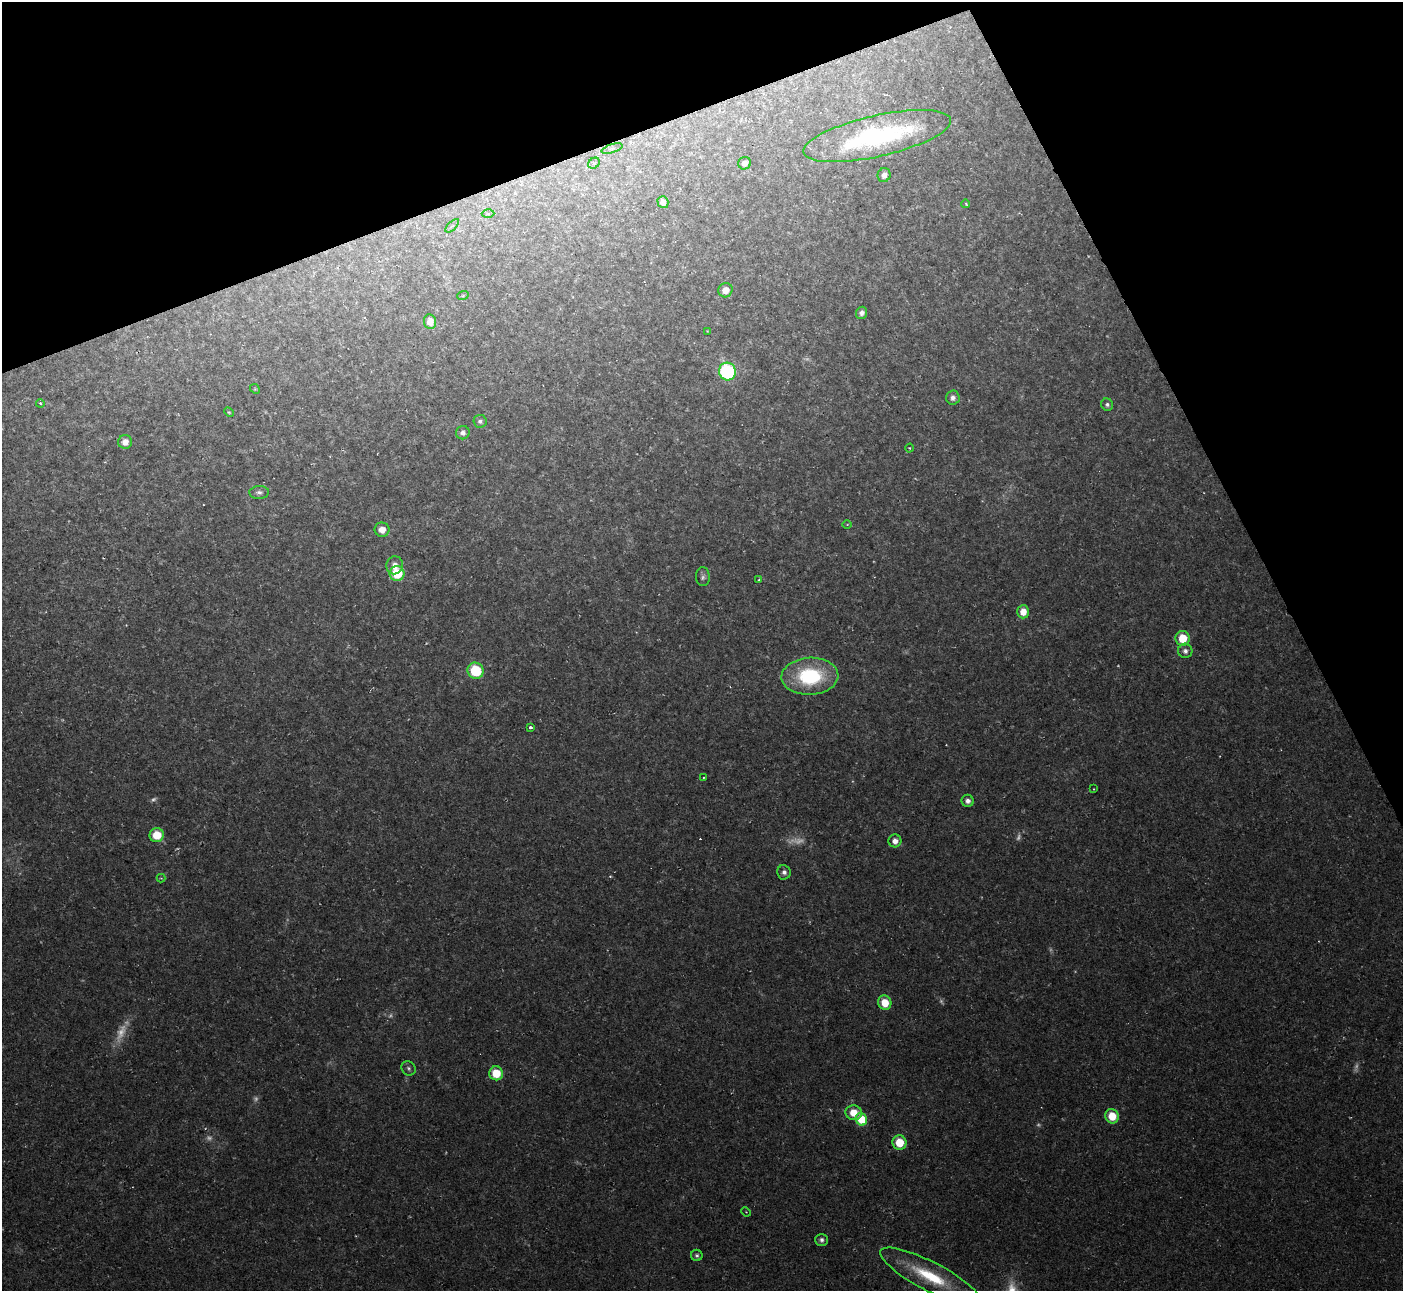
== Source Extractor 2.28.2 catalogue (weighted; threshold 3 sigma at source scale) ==
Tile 3 of 4 x 4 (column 3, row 1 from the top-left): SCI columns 2802-4202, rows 4019-5307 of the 5602 x 5589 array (HDU 1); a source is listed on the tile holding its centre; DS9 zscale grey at full resolution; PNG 1405 x 1293 px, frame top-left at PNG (2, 2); each listed source drawn as its Kron ellipse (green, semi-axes under 4 px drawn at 4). Shown black and unused: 20% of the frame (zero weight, under 2 of 3 exposures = <1% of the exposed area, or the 3 px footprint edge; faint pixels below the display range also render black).
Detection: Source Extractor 2.28.2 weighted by HDU 2 'WHT'; one run over the whole footprint, this tile lists its part. Background 0.0237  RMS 0.0063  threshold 0.0283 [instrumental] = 3 sigma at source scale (4.5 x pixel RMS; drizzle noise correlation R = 1.50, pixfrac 1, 0.05/0.05 arcsec/px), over >= 5 px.
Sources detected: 71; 14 too faint to see at this stretch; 2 cosmic-ray / hot-pixel residue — neither listed nor drawn; the other 55 listed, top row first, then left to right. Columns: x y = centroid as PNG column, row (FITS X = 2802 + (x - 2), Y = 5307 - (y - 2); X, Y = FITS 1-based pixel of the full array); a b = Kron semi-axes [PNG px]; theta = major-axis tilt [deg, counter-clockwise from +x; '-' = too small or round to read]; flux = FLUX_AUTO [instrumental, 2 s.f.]
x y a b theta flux
877 136 75 20 13 130
612 148 11 2 18 1.1
594 163 6 5 - 1.3
744 163 6 6 - 4.1
884 175 7 6 - 3.9
663 202 6 5 - 4.6
966 204 4 2 - 0.61
488 214 6 4 -1 1
452 226 8 4 45 1.5
725 290 7 7 - 6.4
463 295 6 4 20 0.78
862 313 6 5 - 2.9
430 322 7 6 - 8
707 331 4 2 - 0.42
727 371 9 8 - 79
255 389 5 4 - 0.78
953 398 7 7 - 3.3
40 403 4 3 - 0.78
1107 405 6 6 - 1.7
229 412 5 4 - 0.96
480 421 6 6 - 2.1
463 433 7 6 - 3.3
125 442 7 7 - 5.7
909 448 4 3 - 0.66
259 492 10 6 3 2.4
847 524 5 3 - 0.55
382 530 7 7 - 7.2
395 565 9 8 - 5.3
397 573 7 7 - 27
703 577 9 7 -86 2.3
759 579 4 3 - 0.7
1023 612 6 6 - 8.8
1183 638 7 7 - 18
1185 651 7 7 - 2.9
476 671 8 8 - 32
810 676 28 18 3 59
530 727 3 3 - 2.2
704 777 3 2 - 0.65
1094 789 3 2 - 0.4
968 801 6 6 - 3.4
157 835 7 7 - 17
895 841 6 6 - 4.6
784 872 7 6 - 2.6
161 878 4 4 - 0.63
885 1003 7 6 - 13
409 1068 7 6 - 1.8
496 1073 7 7 - 17
854 1113 8 7 - 13
1112 1116 7 6 - 15
861 1119 6 5 - 22
899 1142 7 7 - 17
746 1212 5 4 - 0.71
822 1240 6 6 - 2.5
697 1255 6 5 - 1.6
930 1276 56 14 -27 44